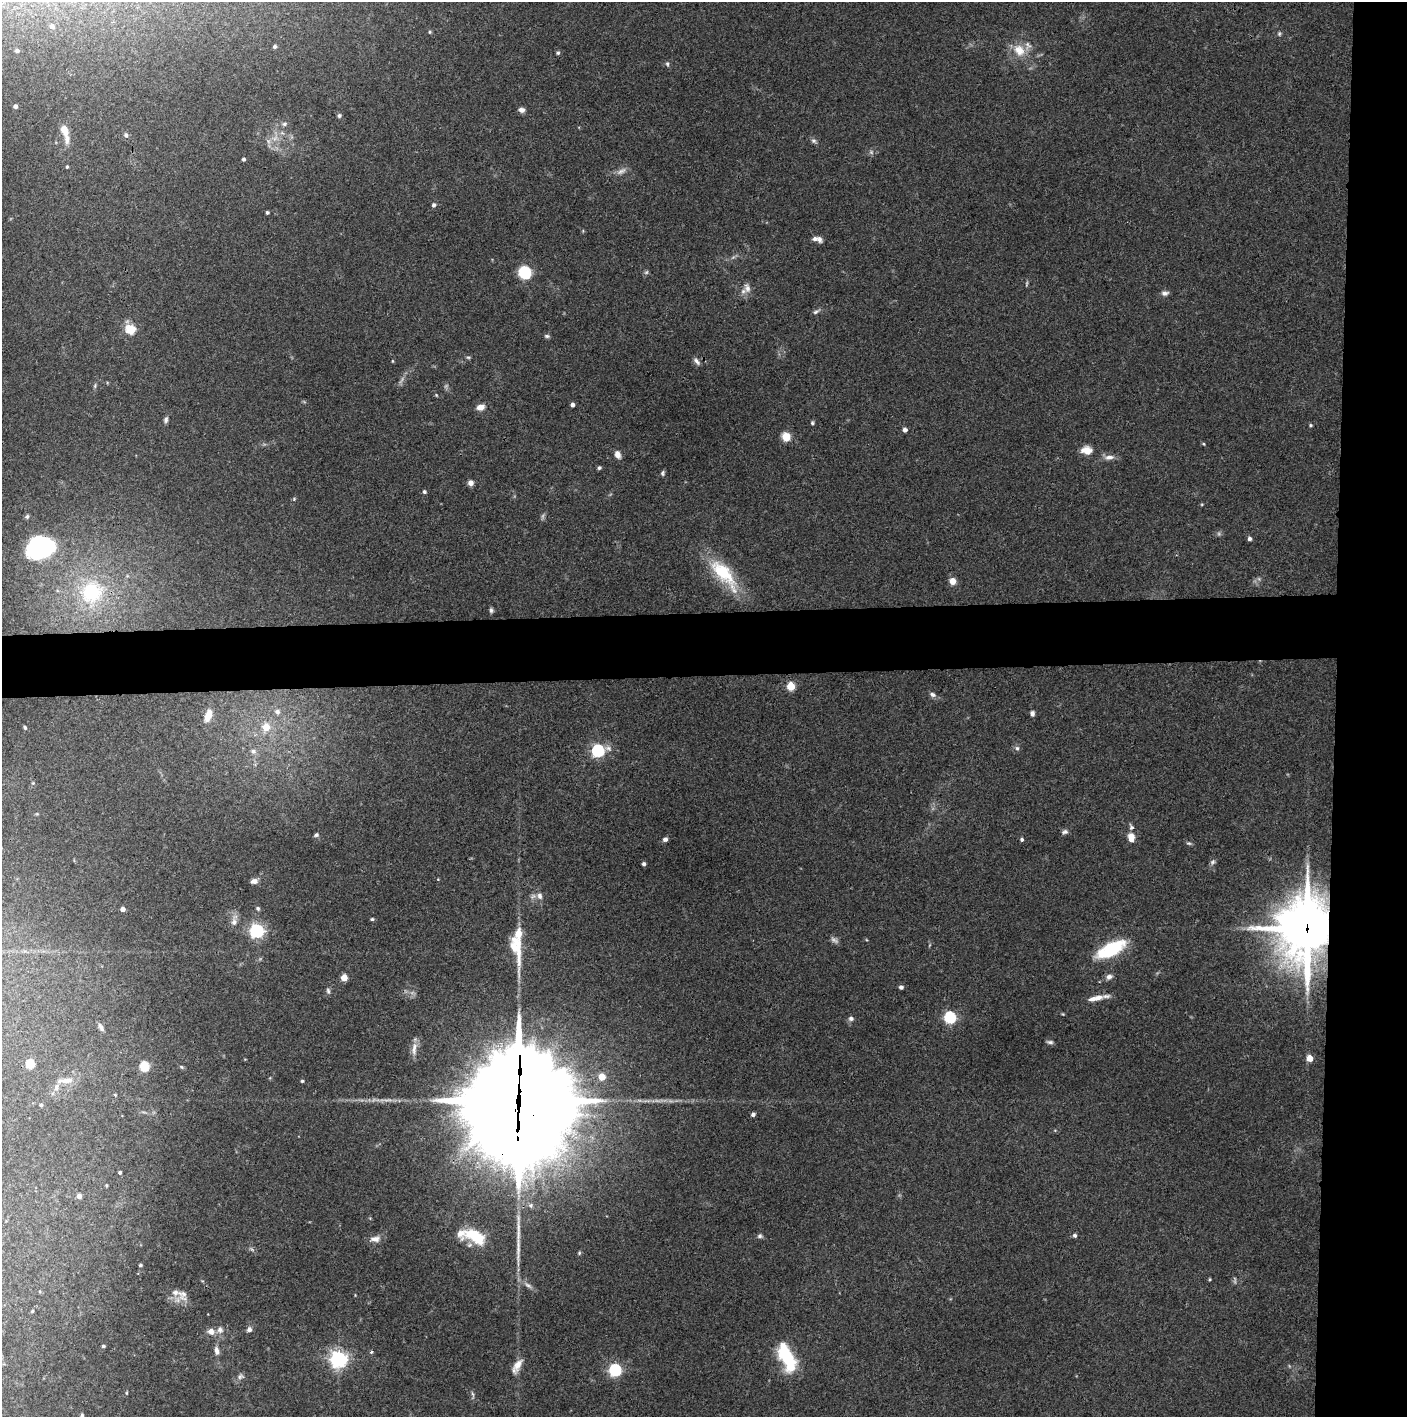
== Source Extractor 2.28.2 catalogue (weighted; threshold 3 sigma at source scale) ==
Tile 6 of 3 x 3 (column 3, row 2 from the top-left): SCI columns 2813-4217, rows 1415-2829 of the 4221 x 4244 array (HDU 1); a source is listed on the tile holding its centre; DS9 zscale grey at full resolution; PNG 1409 x 1419 px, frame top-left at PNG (2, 2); no overlay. Shown black and unused: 9% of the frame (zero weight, under 3 of 4 exposures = <1% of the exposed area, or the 3 px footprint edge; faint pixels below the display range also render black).
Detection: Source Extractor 2.28.2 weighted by HDU 2 'WHT'; one run over the whole footprint, this tile lists its part. Background 0.0746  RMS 0.0055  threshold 0.0249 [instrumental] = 3 sigma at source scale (4.5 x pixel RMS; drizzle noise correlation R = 1.50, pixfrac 1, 0.05/0.05 arcsec/px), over >= 5 px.
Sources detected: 149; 7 too faint to see at this stretch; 1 inside a brighter object's white glare — not listed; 12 inside a brighter listed object's ellipse — not listed separately; the other 129 listed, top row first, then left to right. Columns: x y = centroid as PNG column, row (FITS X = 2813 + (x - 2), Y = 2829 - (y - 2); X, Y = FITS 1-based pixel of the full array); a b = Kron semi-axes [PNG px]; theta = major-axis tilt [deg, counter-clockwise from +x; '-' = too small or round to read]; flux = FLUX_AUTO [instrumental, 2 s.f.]
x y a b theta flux
52 26 5 5 - 2.4
430 32 5 4 - 0.65
1279 34 6 5 - 0.88
275 46 5 4 - 1.1
17 50 4 4 - 1.4
1019 50 18 14 -52 9.6
558 53 4 4 - 0.92
667 64 6 5 - 0.97
15 106 4 4 - 1.6
522 110 8 6 -15 2.1
339 116 5 5 - 1.1
284 124 7 5 15 1.3
64 130 13 8 -65 5.3
126 135 6 6 - 1.5
814 141 7 6 - 1.4
244 159 3 3 - 1.1
67 167 4 3 - 0.69
434 205 5 5 - 1.5
267 213 3 3 - 0.95
819 239 9 6 -66 2.1
525 272 8 8 - 33
747 288 14 8 -73 3.6
1165 293 9 6 5 2
816 311 10 5 30 1.4
130 329 13 11 1 8.7
547 336 7 5 -9 1.1
468 357 6 4 -1 0.74
392 361 5 3 - 0.46
697 361 11 5 -46 1.8
95 386 7 4 90 0.86
436 395 5 3 - 0.5
572 405 4 4 - 2.2
480 407 9 7 11 3.7
166 419 8 5 78 1.4
812 423 5 4 - 0.83
1311 425 4 3 - 0.71
905 430 4 4 - 2.5
786 437 6 5 - 13
1204 444 5 3 - 0.52
1086 450 14 10 -2 5.4
617 454 9 6 -67 3.3
1109 457 14 6 6 3.2
599 468 4 4 - 1.1
663 473 6 5 - 1
470 483 5 5 - 3.4
424 492 5 4 - 1
294 499 5 4 - 0.66
27 516 6 5 - 1.3
1249 539 5 4 - 1.8
42 549 35 20 28 57
724 574 49 17 -50 30
952 581 5 5 - 7.1
91 592 12 11 - 47
491 610 7 4 -90 1.1
791 686 5 5 - 23
932 694 9 5 -28 1.8
277 712 8 7 - 2.6
1032 713 6 5 - 1.7
208 715 15 7 73 6.9
266 727 8 8 - 8.6
25 728 5 4 - 0.88
1017 748 7 6 - 1.3
598 750 6 5 - 98
253 751 8 7 - 2.1
33 783 4 4 - 0.62
1065 832 8 6 13 1.5
316 835 6 5 - 1.2
1131 838 11 7 -90 5
665 839 6 5 - 1.8
1022 839 4 4 - 1.1
1189 843 7 5 -18 0.93
1213 862 7 5 46 1.3
644 864 4 4 - 1.3
254 881 7 5 10 2.8
540 896 9 7 -77 2.6
258 908 5 5 - 1
122 909 4 4 - 3.4
372 919 5 4 - 0.76
234 921 18 7 80 3.5
1307 928 23 19 86 2100
256 931 6 6 - 140
516 946 54 13 -82 18
1111 949 34 14 27 31
1109 977 9 7 32 2.3
344 978 5 4 - 9.3
901 987 5 4 - 1.2
328 991 8 5 -75 1.2
1098 998 13 8 12 4.7
1063 1014 4 4 - 0.47
950 1017 6 5 - 75
851 1018 7 6 - 1.6
101 1027 11 5 -63 1.7
1050 1042 8 4 -5 1.3
414 1049 20 7 84 3.9
1310 1058 5 4 - 8.6
30 1064 6 5 - 15
144 1066 5 5 - 34
182 1067 5 5 - 0.69
602 1077 5 5 - 9.1
66 1081 16 7 7 4.8
302 1081 3 3 - 0.8
518 1100 49 32 86 17000
41 1105 4 4 - 0.68
753 1114 4 4 - 1.7
120 1172 3 3 - 1.1
106 1185 5 3 - 0.49
79 1196 5 5 - 2.3
1075 1235 5 4 - 1.3
475 1236 26 13 -25 21
760 1236 7 5 6 1.2
375 1239 15 8 5 3.6
579 1253 5 4 - 0.69
140 1265 3 3 - 0.99
1235 1280 11 3 88 0.91
528 1285 13 5 -38 2.4
182 1294 18 13 -72 5.6
32 1311 4 3 - 0.63
249 1329 6 5 - 2
211 1331 10 9 - 3.3
103 1346 3 3 - 0.94
217 1351 10 6 -76 2.7
371 1352 5 4 - 0.86
787 1357 27 13 -65 36
338 1359 6 6 - 250
517 1366 22 9 60 5.4
615 1370 6 5 - 83
241 1377 10 6 13 1.8
473 1395 11 3 -80 1.1
82 1415 4 4 - 0.81
Overlapping masked pixels (flux is a lower limit): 2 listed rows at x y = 1307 928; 518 1100
Isophote crosses this tile's border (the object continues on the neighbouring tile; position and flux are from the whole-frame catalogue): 1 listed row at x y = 82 1415